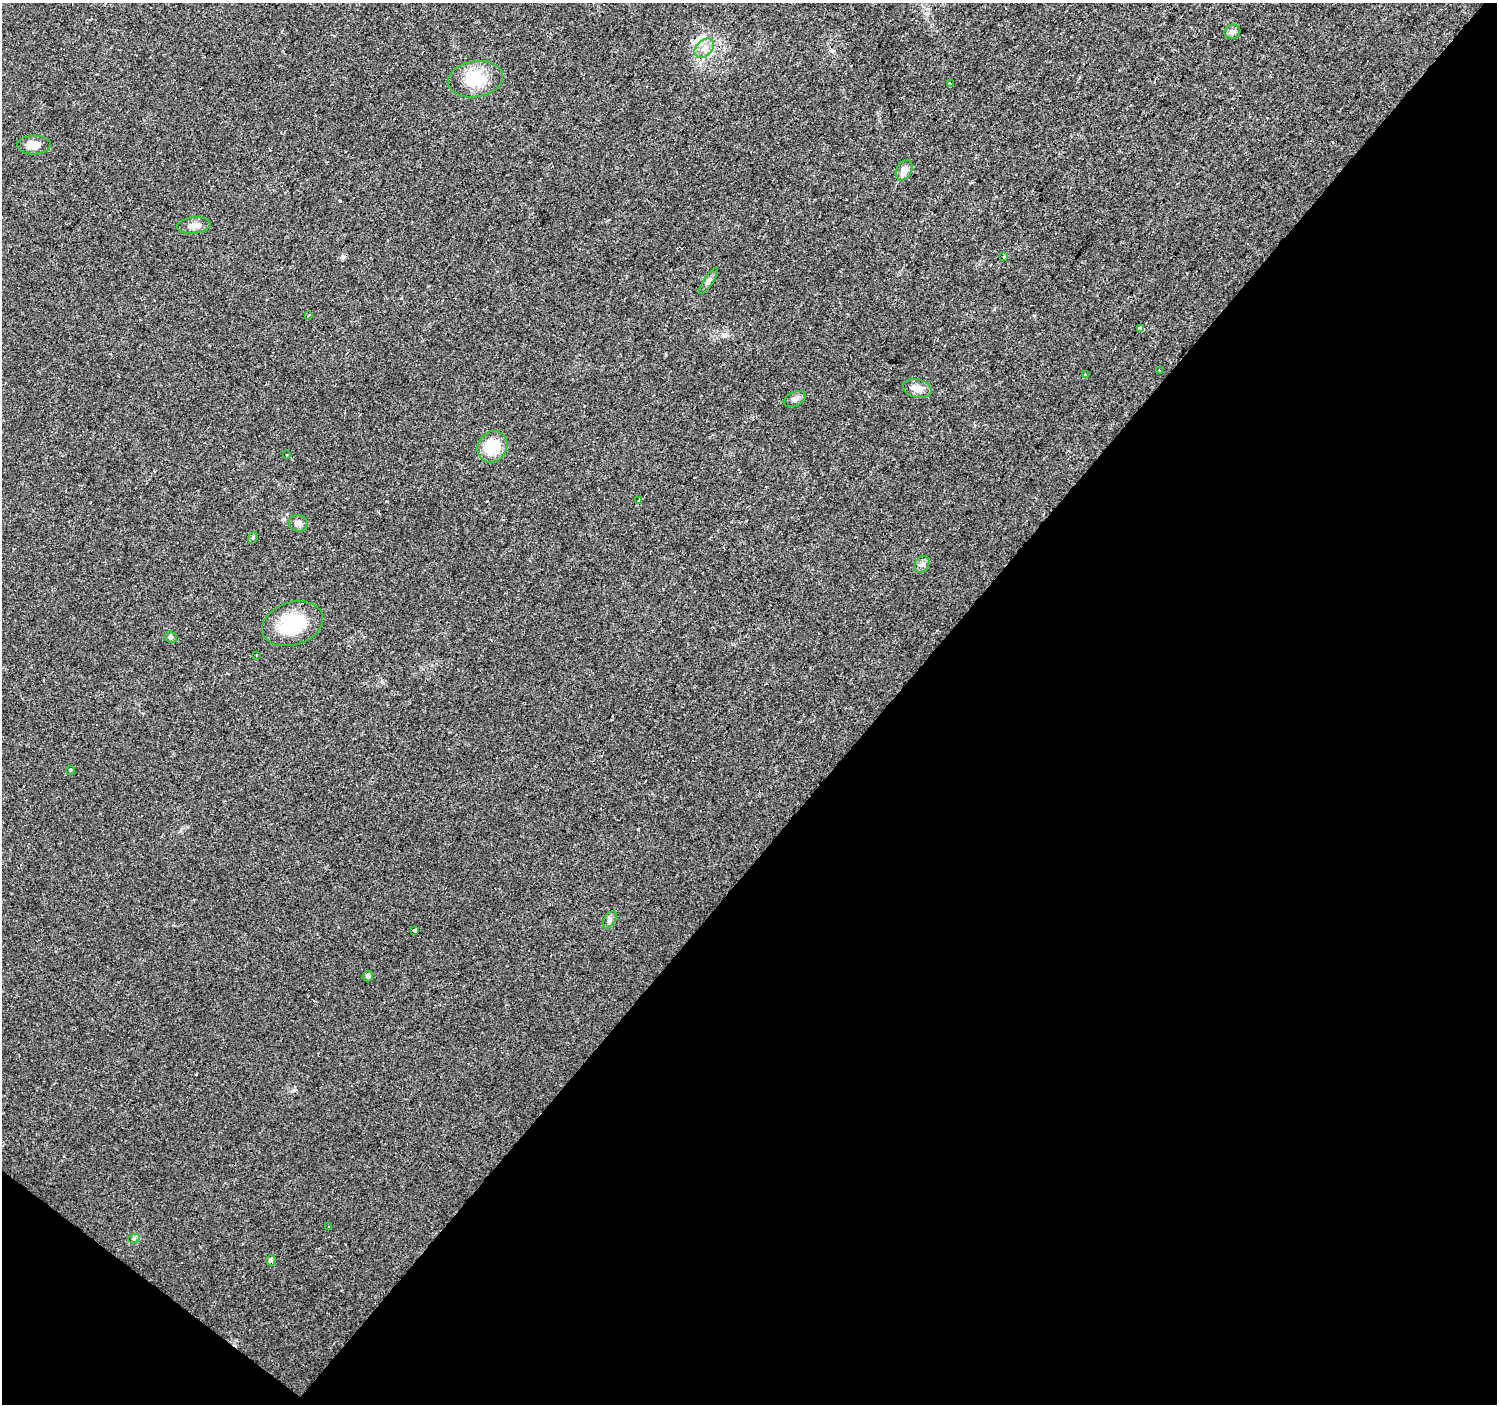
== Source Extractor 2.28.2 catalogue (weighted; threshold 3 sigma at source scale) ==
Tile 15 of 4 x 4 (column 3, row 4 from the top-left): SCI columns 2992-4486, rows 171-1572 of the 5984 x 6013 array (HDU 1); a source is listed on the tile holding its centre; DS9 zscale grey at full resolution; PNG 1499 x 1406 px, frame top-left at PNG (2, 3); each listed source drawn as its Kron ellipse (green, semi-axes under 4 px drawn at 4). Shown black and unused: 42% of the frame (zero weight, under 3 of 4 exposures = <1% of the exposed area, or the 3 px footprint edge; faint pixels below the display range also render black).
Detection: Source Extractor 2.28.2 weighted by HDU 2 'WHT'; one run over the whole footprint, this tile lists its part. Background 0.0294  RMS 0.0034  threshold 0.0154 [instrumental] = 3 sigma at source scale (4.5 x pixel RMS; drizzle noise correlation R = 1.50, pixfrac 1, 0.0396/0.0396 arcsec/px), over >= 5 px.
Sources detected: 39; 8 cosmic-ray / hot-pixel residue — neither listed nor drawn; the other 31 listed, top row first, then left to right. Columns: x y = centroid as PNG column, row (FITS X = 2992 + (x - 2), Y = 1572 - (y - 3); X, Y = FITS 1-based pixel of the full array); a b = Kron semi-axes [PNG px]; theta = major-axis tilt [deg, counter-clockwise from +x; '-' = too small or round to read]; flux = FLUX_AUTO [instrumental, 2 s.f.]
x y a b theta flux
1232 32 8 7 - 1
704 48 11 7 43 2.4
475 79 28 18 9 11
950 83 3 2 - 1.1
34 145 17 9 1 3.8
904 170 11 7 61 2.5
194 225 17 8 6 2.4
1003 256 4 3 - 2.4
709 281 15 4 56 1.1
308 315 3 3 - 0.65
1140 329 4 3 - 280
1159 371 3 3 - 0.94
1085 374 3 3 - 0.86
917 388 14 9 -14 2.9
795 399 11 7 24 1.3
492 447 16 14 56 11
287 454 3 3 - 1.3
639 500 3 3 - 0.98
298 523 9 8 - 1.5
253 538 6 4 70 0.48
922 564 9 7 53 1.2
292 624 31 21 18 17
171 637 6 5 - 0.63
256 655 3 2 - 0.32
70 771 4 3 - 0.49
610 920 9 5 58 0.96
414 931 3 3 - 26
368 976 5 5 - 0.97
329 1226 3 3 - 0.68
134 1238 6 4 20 0.48
271 1260 5 4 - 0.8
Unlisted compact peaks at least as high as the median listed source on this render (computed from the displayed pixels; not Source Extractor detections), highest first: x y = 343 257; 294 1090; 284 519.